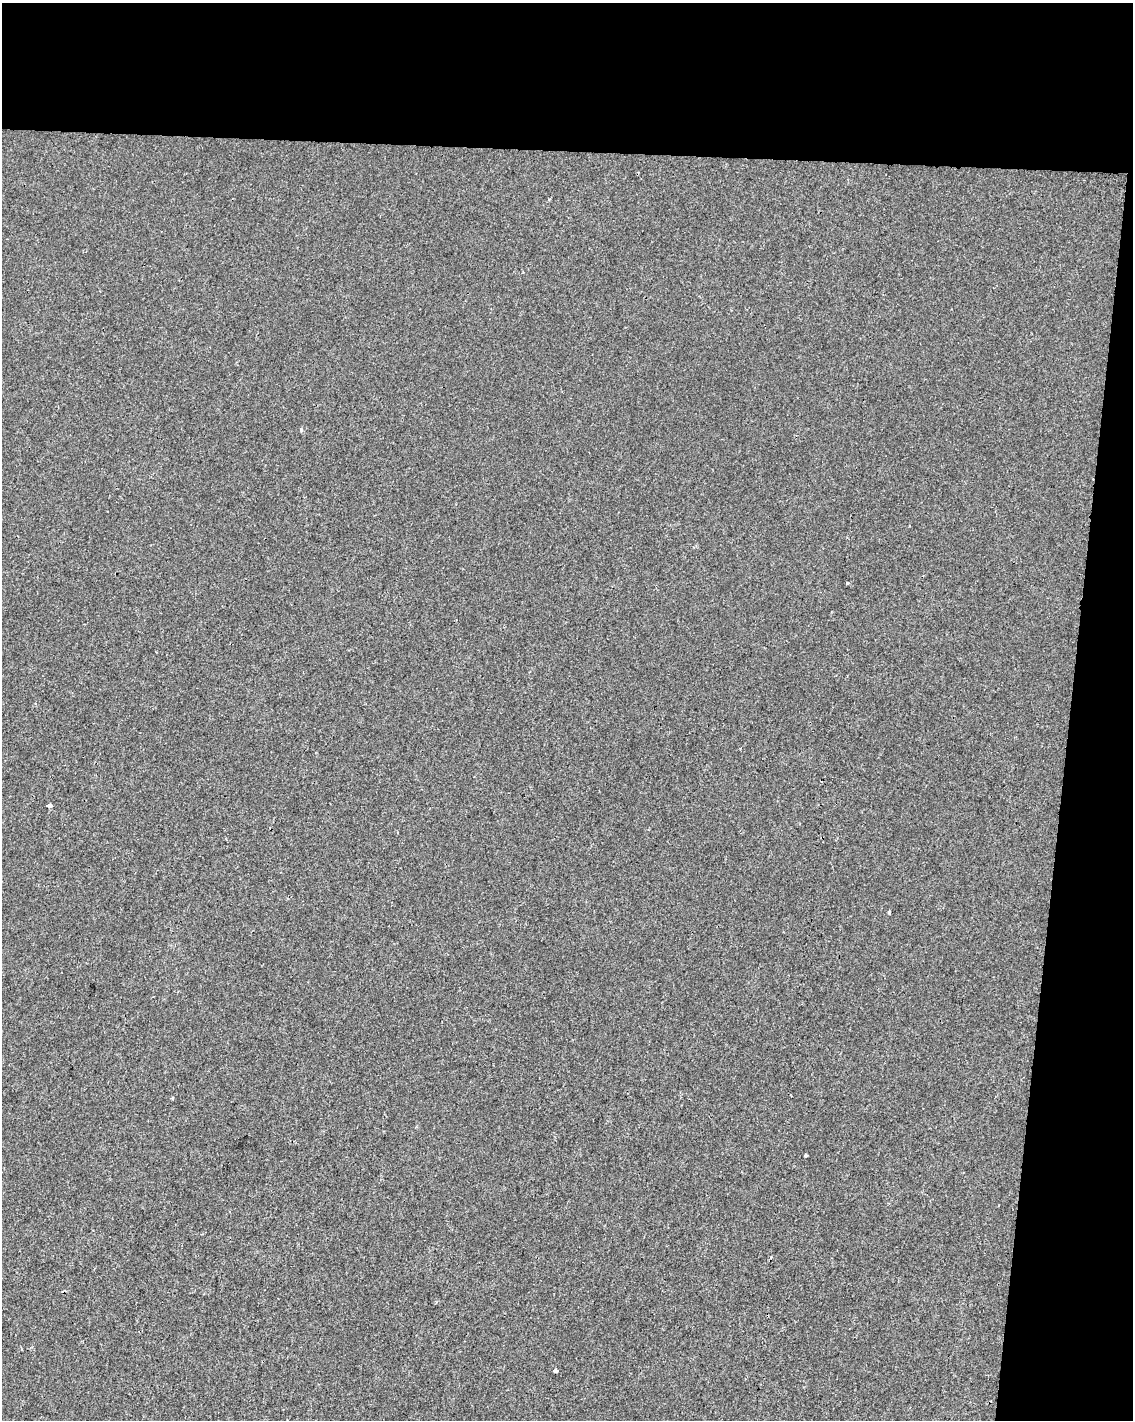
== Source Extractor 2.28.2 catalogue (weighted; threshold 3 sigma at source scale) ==
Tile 4 of 4 x 3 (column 4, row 1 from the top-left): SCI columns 3399-4529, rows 3120-4537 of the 4529 x 4764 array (HDU 1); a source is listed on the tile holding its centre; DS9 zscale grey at full resolution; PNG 1135 x 1422 px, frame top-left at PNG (2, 3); no overlay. Shown black and unused: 16% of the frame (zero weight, under 2 of 3 exposures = <1% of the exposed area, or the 3 px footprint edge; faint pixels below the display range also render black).
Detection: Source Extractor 2.28.2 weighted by HDU 2 'WHT'; one run over the whole footprint, this tile lists its part. Background -3.05e-04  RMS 0.0042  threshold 0.0191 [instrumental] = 3 sigma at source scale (4.5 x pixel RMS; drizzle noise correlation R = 1.50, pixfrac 1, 0.0396/0.0396 arcsec/px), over >= 5 px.
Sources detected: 9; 1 cosmic-ray / hot-pixel residue — not listed; the other 8 listed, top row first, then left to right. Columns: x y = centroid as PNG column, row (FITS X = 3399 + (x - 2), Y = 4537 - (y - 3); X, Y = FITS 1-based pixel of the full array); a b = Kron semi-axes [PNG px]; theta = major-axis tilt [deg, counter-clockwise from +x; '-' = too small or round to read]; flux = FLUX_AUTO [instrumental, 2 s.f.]
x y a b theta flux
301 429 5 4 - 0.54
847 583 3 3 - 1.5
49 806 5 3 - 2.8
889 912 3 3 - 1.2
173 1098 3 2 - 0.67
805 1155 3 3 - 1.9
771 1257 3 3 - 0.84
555 1371 4 3 - 2.4